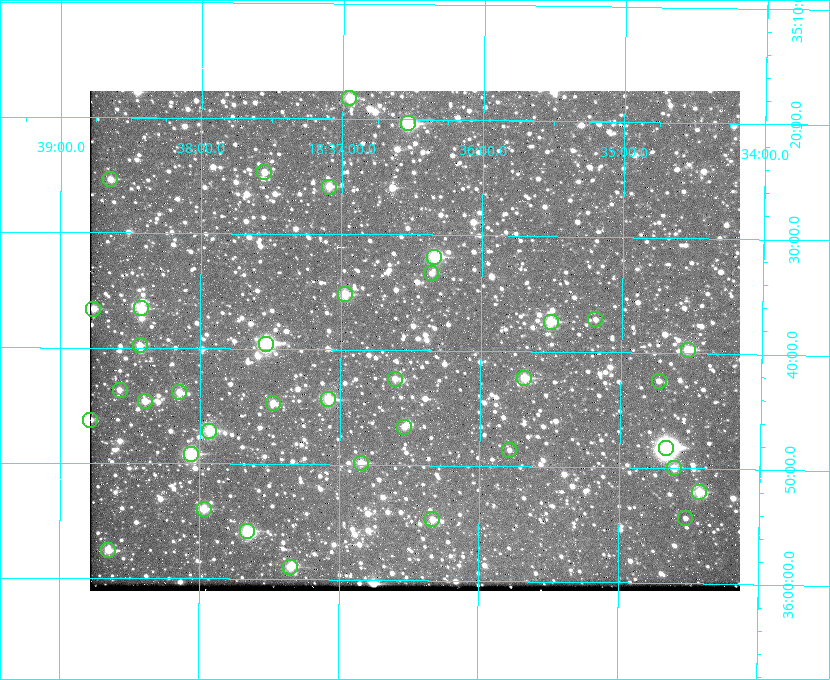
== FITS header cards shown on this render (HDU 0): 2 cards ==
NAXIS1  =                  650 / Width of table row in bytes
NAXIS2  =                  500 / Number of rows in table

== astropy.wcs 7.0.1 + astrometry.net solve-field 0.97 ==
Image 650 x 500 px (HDU 0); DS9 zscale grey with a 90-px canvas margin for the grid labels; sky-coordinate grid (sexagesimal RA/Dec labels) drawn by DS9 from the SOLVED WCS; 38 Tycho-2 reference stars matched to detected sources circled (green)
Header WCS: none
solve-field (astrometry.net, Tycho-2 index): SOLVED blind (the file carries no WCS)
Solved WCS: RA---TAN-SIP/DEC--TAN-SIP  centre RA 18:36:28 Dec +35:39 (279.12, +35.65 deg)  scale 5.21 arcsec/px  FOV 56.4' x 43.4'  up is +179 deg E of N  parity flipped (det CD > 0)
(file carries no celestial WCS; the grid is the blind solution)
Tycho-2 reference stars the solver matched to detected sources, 38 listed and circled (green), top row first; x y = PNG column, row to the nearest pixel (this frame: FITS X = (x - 90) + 1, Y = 500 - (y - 91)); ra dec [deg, ICRS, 3 dp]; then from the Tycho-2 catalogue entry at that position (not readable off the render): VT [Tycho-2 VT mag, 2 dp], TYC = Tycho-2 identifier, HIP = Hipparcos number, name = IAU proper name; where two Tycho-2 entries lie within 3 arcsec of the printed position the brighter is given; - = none
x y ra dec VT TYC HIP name
349 98 279.238 +35.303 11.12 2645-808-1 - -
408 123 279.134 +35.339 9.91 2645-980-1 - -
264 172 279.388 +35.411 11.24 2645-612-1 - -
110 179 279.661 +35.423 11.63 2645-537-1 - -
329 187 279.273 +35.431 11.09 2645-464-1 - -
434 257 279.085 +35.532 9.84 2645-710-1 - -
431 273 279.089 +35.556 12.25 2645-664-1 - -
345 294 279.243 +35.587 11.11 2645-606-1 - -
141 308 279.606 +35.610 10.50 2645-565-1 - -
93 309 279.691 +35.610 11.17 2645-563-1 - -
595 319 278.797 +35.620 11.98 2632-1285-1 - -
551 322 278.877 +35.623 10.37 2632-1282-1 - -
266 344 279.382 +35.660 8.88 2649-136-1 91311 -
140 345 279.608 +35.663 11.57 2649-139-1 - -
688 350 278.632 +35.662 10.68 2636-195-1 - -
524 378 278.922 +35.705 10.37 2636-96-1 - -
395 379 279.153 +35.708 11.59 2649-53-1 - -
659 381 278.683 +35.707 11.93 2636-92-1 - -
120 390 279.644 +35.727 11.73 2649-34-1 - -
179 392 279.537 +35.731 11.00 2649-31-1 - -
328 399 279.271 +35.739 10.27 2649-22-1 - -
145 401 279.598 +35.743 11.39 2649-19-1 - -
273 403 279.370 +35.745 11.39 2649-20-1 - -
90 420 279.695 +35.771 11.56 2649-1228-1 - -
404 427 279.136 +35.778 11.49 2649-1247-1 - -
209 431 279.483 +35.786 9.96 2649-1276-1 - -
666 448 278.667 +35.805 7.78 2636-68-1 91080 -
509 450 278.947 +35.810 12.41 2636-73-1 - -
191 454 279.516 +35.819 10.07 2649-1464-1 - -
361 463 279.212 +35.831 10.99 2649-1529-1 - -
674 468 278.654 +35.833 11.29 2636-133-1 - -
699 492 278.608 +35.867 11.60 2636-246-1 - -
204 509 279.492 +35.899 10.86 2649-1492-1 - -
685 518 278.632 +35.905 12.27 2636-371-1 - -
432 519 279.083 +35.912 11.42 2649-1448-1 - -
247 531 279.414 +35.931 10.32 2649-1381-1 - -
108 550 279.662 +35.960 11.12 2649-1270-1 - -
290 567 279.337 +35.982 10.50 2649-1232-1 - -